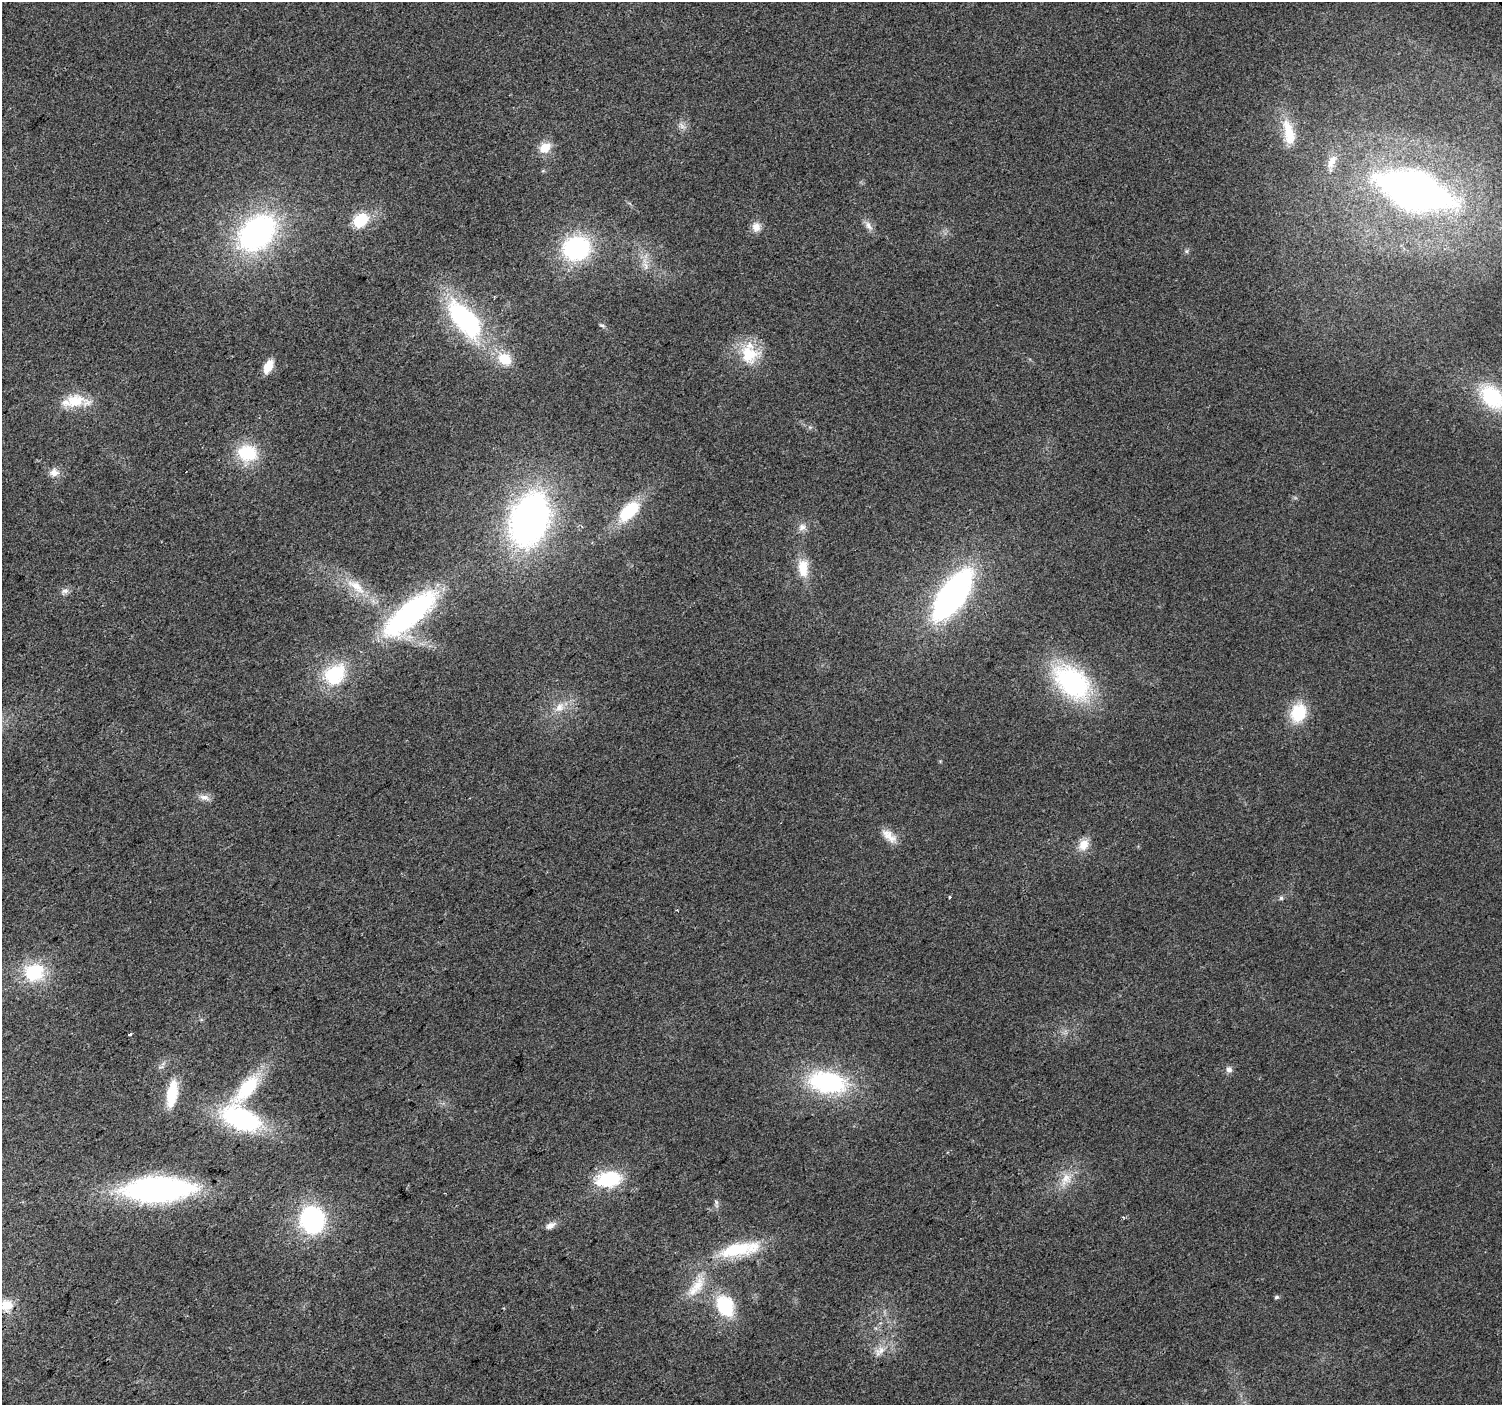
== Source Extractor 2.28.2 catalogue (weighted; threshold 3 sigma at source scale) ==
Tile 7 of 4 x 4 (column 3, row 2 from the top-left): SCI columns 3005-4504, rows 3012-4414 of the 6004 x 5959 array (HDU 1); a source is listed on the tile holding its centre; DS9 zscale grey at full resolution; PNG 1504 x 1407 px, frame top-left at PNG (2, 2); no overlay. Shown black and unused: <1% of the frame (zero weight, under 2 of 3 exposures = <1% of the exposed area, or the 3 px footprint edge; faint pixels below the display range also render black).
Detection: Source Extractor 2.28.2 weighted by HDU 2 'WHT'; one run over the whole footprint, this tile lists its part. Background 0.023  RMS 0.0061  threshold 0.0276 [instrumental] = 3 sigma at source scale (4.5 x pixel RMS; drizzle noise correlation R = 1.50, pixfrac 1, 0.0396/0.0396 arcsec/px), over >= 5 px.
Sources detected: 59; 1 inside a brighter object's white glare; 1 cosmic-ray / hot-pixel residue — not listed; the other 57 listed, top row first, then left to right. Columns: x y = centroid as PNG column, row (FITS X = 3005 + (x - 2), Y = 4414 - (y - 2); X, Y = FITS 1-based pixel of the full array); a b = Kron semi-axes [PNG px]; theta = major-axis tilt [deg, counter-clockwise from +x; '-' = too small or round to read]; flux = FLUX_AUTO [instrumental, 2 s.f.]
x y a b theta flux
682 126 10 6 -46 2.7
1289 132 38 14 -78 19
545 148 15 12 39 10
1332 161 22 10 65 7.8
1414 190 69 34 -18 340
359 221 7 5 -64 46
868 226 14 8 -53 3.7
756 227 14 11 -84 5.3
257 233 35 24 42 160
576 248 24 21 14 78
1186 251 6 5 - 1.1
646 266 12 6 -85 3.8
464 319 53 23 -50 100
602 325 8 4 -24 1.3
749 354 29 24 -89 25
504 359 19 14 -37 16
268 367 14 8 63 11
1492 397 32 21 -46 47
75 401 36 15 3 19
247 453 21 18 -11 30
54 473 13 11 -2 5.3
629 511 24 13 44 33
530 519 47 32 71 260
802 527 11 10 - 3.8
803 568 24 13 -86 13
356 586 34 12 -35 18
64 591 12 6 13 2.7
952 595 53 21 55 200
410 613 62 21 41 130
335 674 30 23 42 36
1072 682 33 21 -42 120
559 707 16 11 56 7.8
1298 713 20 16 72 26
204 797 14 8 -14 3.9
889 836 24 11 -41 7.7
1083 845 17 12 56 8.2
950 897 3 3 - 1.3
1281 898 6 5 - 1.3
34 972 21 18 18 36
130 1034 3 3 - 4
1229 1070 9 8 - 2.6
828 1082 34 19 -10 92
247 1088 43 16 50 41
172 1093 33 11 81 22
242 1119 33 17 -23 110
609 1179 23 14 11 40
1066 1179 22 14 60 11
158 1189 60 21 2 200
716 1204 13 4 -87 1.8
312 1220 27 24 -77 74
550 1225 15 7 26 3.8
739 1249 60 18 11 37
697 1286 33 16 62 18
1277 1297 6 5 - 1.3
7 1305 16 15 - 8.5
725 1306 19 15 -63 40
880 1351 19 9 44 6.8
Isophote crosses this tile's border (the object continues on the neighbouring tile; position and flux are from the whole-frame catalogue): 1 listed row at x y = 1492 397